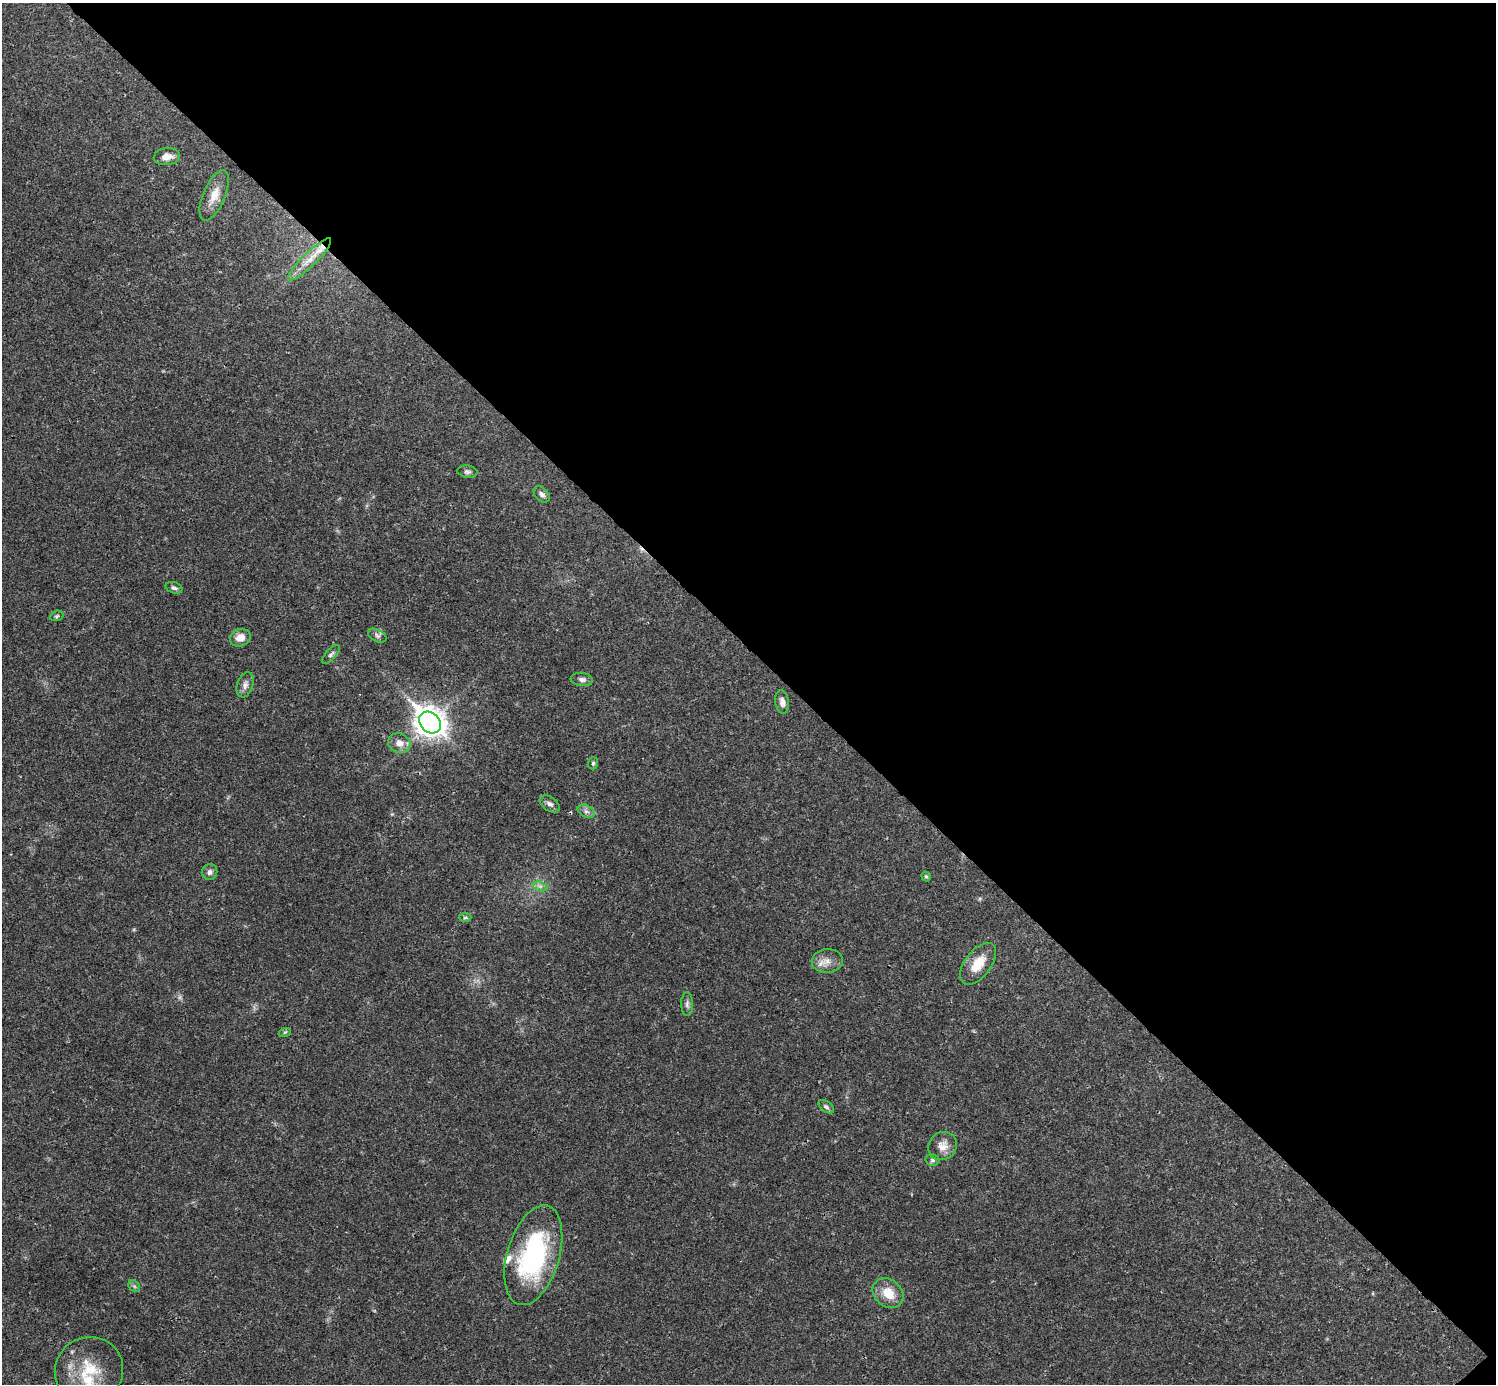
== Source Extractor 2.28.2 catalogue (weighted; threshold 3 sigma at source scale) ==
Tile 8 of 4 x 4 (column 4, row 2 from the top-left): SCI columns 4485-5978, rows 2920-4301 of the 5981 x 5981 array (HDU 1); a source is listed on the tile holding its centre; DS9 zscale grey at full resolution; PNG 1498 x 1386 px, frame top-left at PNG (2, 3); each listed source drawn as its Kron ellipse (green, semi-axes under 4 px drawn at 4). Shown black and unused: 47% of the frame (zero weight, under 3 of 4 exposures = <1% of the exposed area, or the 3 px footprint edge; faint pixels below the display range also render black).
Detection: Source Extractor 2.28.2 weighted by HDU 2 'WHT'; one run over the whole footprint, this tile lists its part. Background 0.0211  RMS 0.0023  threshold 0.0102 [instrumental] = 3 sigma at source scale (4.5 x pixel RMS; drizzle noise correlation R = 1.50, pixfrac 1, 0.05/0.05 arcsec/px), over >= 5 px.
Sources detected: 38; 1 too faint to see at this stretch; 1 cosmic-ray / hot-pixel residue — neither listed nor drawn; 3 inside a brighter listed object's ellipse — not listed separately; the other 33 listed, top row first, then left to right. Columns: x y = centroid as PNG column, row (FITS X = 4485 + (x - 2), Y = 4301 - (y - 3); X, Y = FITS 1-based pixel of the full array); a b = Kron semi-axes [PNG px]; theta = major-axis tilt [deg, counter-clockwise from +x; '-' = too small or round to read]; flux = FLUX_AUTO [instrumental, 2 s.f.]
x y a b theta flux
167 157 13 8 6 1.8
214 195 27 11 67 3.3
310 259 29 6 44 3.2
467 472 10 6 -7 0.61
542 494 9 6 -45 0.78
174 588 9 5 -15 0.65
57 616 7 5 22 0.37
377 636 10 6 -26 0.67
240 638 10 8 21 2.4
331 654 12 5 48 0.69
582 679 11 6 -6 0.9
245 685 13 8 72 1.3
782 702 12 7 -82 1.2
430 722 12 9 -44 300
399 743 11 9 -20 1.8
593 763 6 5 - 0.35
550 804 11 6 -35 0.89
586 811 9 6 -28 0.78
210 872 8 7 - 0.89
926 877 5 4 - 0.4
540 886 7 4 -18 0.64
465 917 6 4 2 0.33
827 961 15 12 4 2.2
978 964 24 13 53 4.8
687 1004 12 6 -90 0.8
285 1032 6 4 18 0.29
826 1107 9 5 -37 0.56
943 1146 15 13 35 2.4
932 1160 7 5 -14 0.51
533 1255 51 26 73 33
134 1286 6 5 - 0.45
888 1293 17 13 -40 4.3
89 1370 34 33 - 12